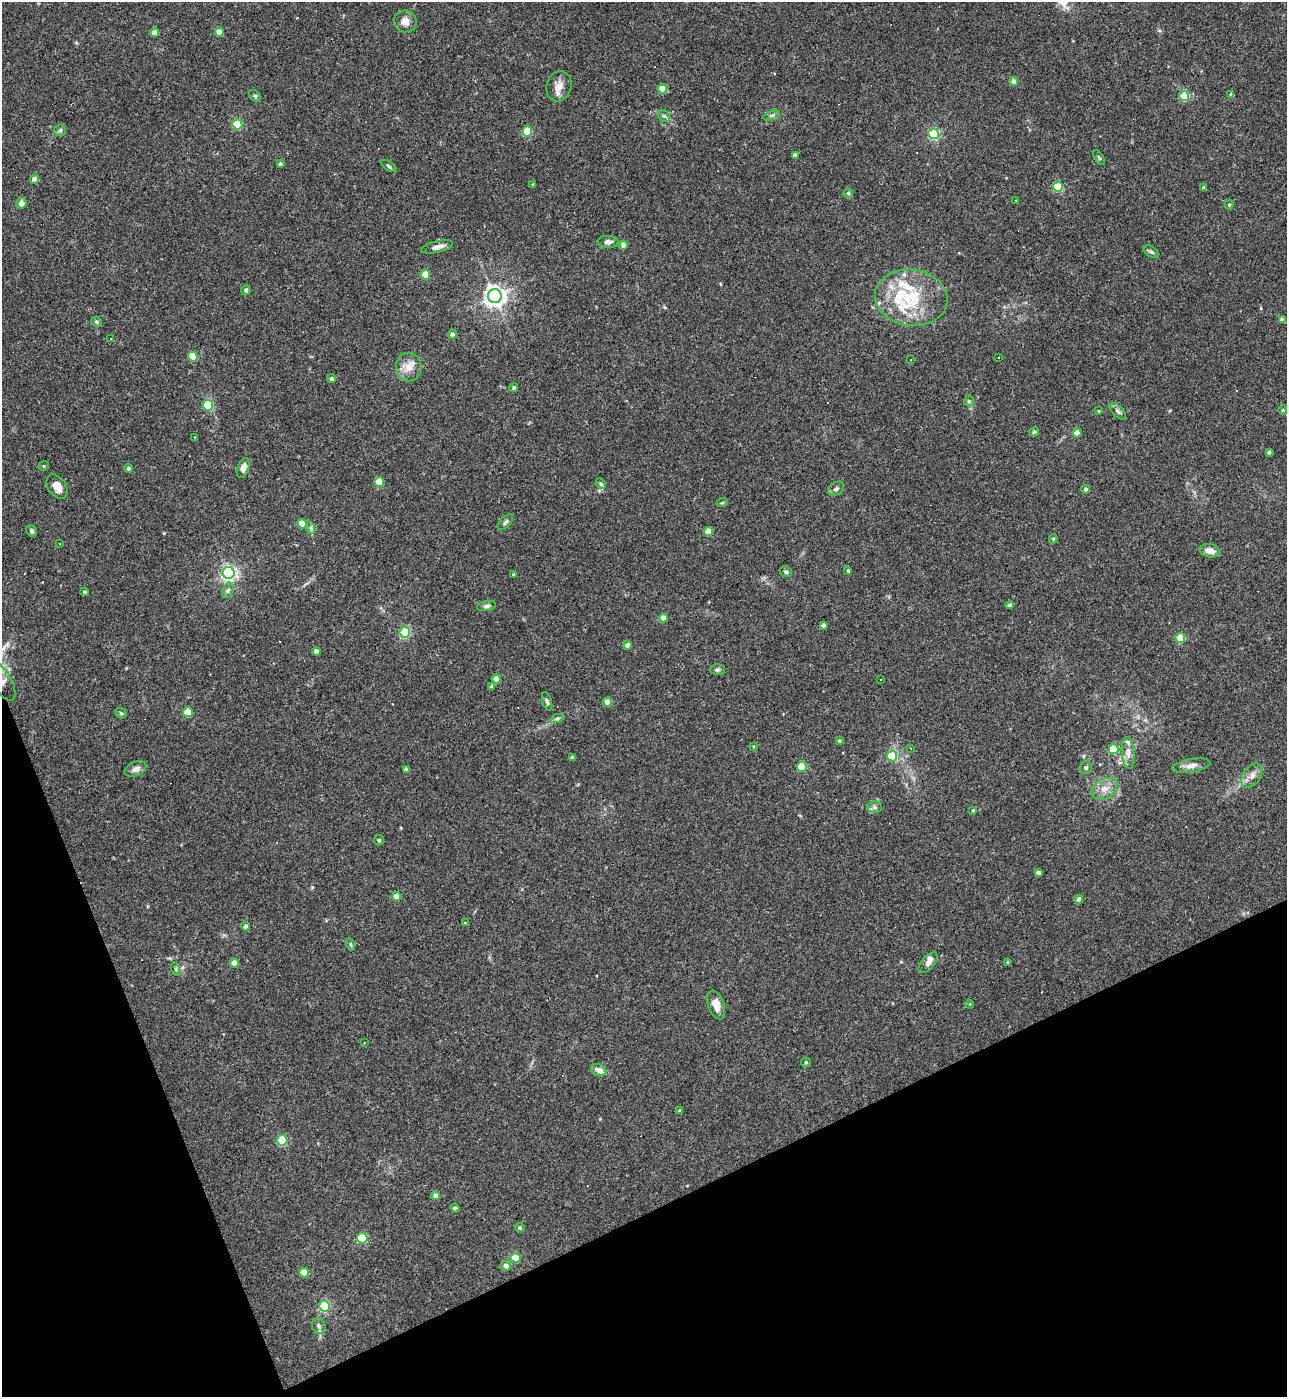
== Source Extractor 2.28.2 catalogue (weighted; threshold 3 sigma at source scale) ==
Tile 14 of 4 x 4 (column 2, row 4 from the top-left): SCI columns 1434-2718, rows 1-1395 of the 5565 x 5579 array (HDU 1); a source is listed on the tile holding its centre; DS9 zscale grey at full resolution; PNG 1289 x 1399 px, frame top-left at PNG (2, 2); each listed source drawn as its Kron ellipse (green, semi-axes under 4 px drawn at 4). Shown black and unused: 20% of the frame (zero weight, under 3 of 4 exposures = <1% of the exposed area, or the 3 px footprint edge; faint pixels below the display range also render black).
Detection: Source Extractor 2.28.2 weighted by HDU 2 'WHT'; one run over the whole footprint, this tile lists its part. Background 0.0277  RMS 0.0045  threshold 0.0203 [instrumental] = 3 sigma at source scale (4.5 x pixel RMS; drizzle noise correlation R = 1.50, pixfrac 1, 0.05/0.05 arcsec/px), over >= 5 px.
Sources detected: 159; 11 cosmic-ray / hot-pixel residue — neither listed nor drawn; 10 inside a brighter listed object's ellipse — not listed separately; the other 138 listed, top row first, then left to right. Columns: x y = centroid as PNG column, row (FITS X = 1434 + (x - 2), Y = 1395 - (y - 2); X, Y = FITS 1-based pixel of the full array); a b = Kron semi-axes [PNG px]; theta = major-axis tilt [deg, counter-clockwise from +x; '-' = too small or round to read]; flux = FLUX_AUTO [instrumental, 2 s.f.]
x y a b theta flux
405 21 11 11 - 3.4
219 32 4 4 - 6.6
155 33 4 4 - 5.8
1014 82 4 4 - 3.8
559 86 15 12 74 4.2
662 89 5 4 - 10
1231 94 4 3 - 1.2
255 96 7 4 -45 0.82
1184 96 5 5 - 28
772 115 9 4 19 0.86
664 116 6 5 - 0.88
237 124 5 5 - 27
60 130 6 6 - 0.87
527 131 5 5 - 20
934 134 5 5 - 48
795 155 4 4 - 2.1
1099 158 8 3 -56 0.57
280 164 4 4 - 1.4
389 166 9 3 -34 0.68
34 179 4 4 - 3.2
533 184 4 3 - 0.43
1058 187 5 5 - 29
1203 187 4 3 - 0.74
848 193 5 4 - 0.92
1016 201 3 3 - 0.41
21 203 5 5 - 3.4
1229 204 5 4 - 0.5
608 242 10 6 -2 1.9
623 245 4 4 - 3.4
437 247 16 5 13 2.3
1151 251 8 5 -36 0.98
425 275 5 5 - 15
246 290 5 4 - 1.3
495 296 7 7 - 290
911 298 36 28 -8 26
1282 319 4 4 - 2.3
96 322 5 5 - 0.75
452 334 4 4 - 1.5
111 339 2 2 - 0.33
193 357 5 4 - 12
998 358 3 3 - 0.54
911 360 3 2 - 0.55
409 367 14 13 - 4.8
332 379 4 4 - 1.1
514 388 4 4 - 0.89
969 401 5 5 - 0.59
208 405 5 5 - 29
1283 410 4 4 - 0.48
1098 411 3 3 - 0.38
1118 411 10 5 -44 1.5
1034 432 5 4 - 0.86
1077 433 4 4 - 7.2
195 438 3 3 - 0.5
1269 452 4 3 - 1.2
44 466 5 4 - 0.61
129 468 4 4 - 1.1
243 468 10 6 69 2
379 482 5 5 - 14
601 484 6 4 -46 0.78
57 486 14 8 -57 4.3
836 489 9 6 36 1.2
1086 489 4 4 - 1.8
722 503 6 3 18 0.5
505 522 10 5 46 1.1
302 524 4 4 - 7.9
311 528 6 4 -72 1
32 531 6 5 - 0.83
708 532 4 4 - 8.5
1053 539 5 3 - 0.63
60 543 2 2 - 0.32
1210 551 10 6 -10 3.4
848 571 4 3 - 1
786 572 6 5 - 0.87
228 573 6 6 - 140
514 574 4 3 - 0.81
228 590 8 5 62 1.1
85 592 4 3 - 0.61
1010 605 4 4 - 2.2
487 606 9 5 9 1.2
663 618 4 4 - 4.4
823 625 4 4 - 2.6
405 632 5 5 - 45
1180 638 5 5 - 19
627 645 4 4 - 3.2
316 651 4 4 - 3.7
717 670 7 5 -1 0.88
496 679 4 4 - 4.3
881 680 3 3 - 2.1
2 681 22 9 -59 5.1
492 687 4 4 - 1.1
547 701 9 4 -73 0.95
608 702 4 4 - 6.3
188 712 5 5 - 16
121 713 6 5 - 0.63
557 719 7 4 20 0.83
839 740 4 3 - 0.76
754 746 4 3 - 0.45
911 748 3 2 - 0.54
1114 749 5 5 - 22
1128 753 16 6 -85 2.6
892 756 5 5 - 27
572 757 3 3 - 1.2
1191 766 19 6 9 3
802 767 5 5 - 22
1086 767 6 6 - 0.88
135 769 11 7 23 2.3
406 769 4 4 - 1.6
1252 776 13 8 54 2.8
1104 789 14 9 30 4.3
875 807 7 6 - 1.2
973 810 3 3 - 0.52
379 840 5 5 - 0.62
1038 873 4 4 - 2.3
397 897 4 4 - 7.4
1079 899 4 4 - 2.7
465 923 3 3 - 0.41
245 926 4 4 - 2.1
350 944 6 4 -71 0.71
1008 962 4 3 - 0.69
234 963 4 4 - 4.4
928 963 12 6 48 2.3
176 969 7 4 -72 0.7
970 1004 4 3 - 0.35
716 1005 15 8 -70 4.3
364 1043 3 3 - 3.9
806 1062 5 4 - 0.52
599 1070 8 6 -20 2.9
679 1111 4 4 - 1.2
282 1140 5 5 - 31
436 1195 4 4 - 2.7
455 1208 4 4 - 1.2
520 1228 5 4 - 1
362 1238 5 5 - 25
516 1258 5 5 - 17
506 1266 5 5 - 2.2
304 1273 5 4 - 9.7
324 1306 5 5 - 42
319 1326 8 6 -66 1.3
Overlapping masked pixels (flux is a lower limit): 1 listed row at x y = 2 681
Isophote crosses this tile's border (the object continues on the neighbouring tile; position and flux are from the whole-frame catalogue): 1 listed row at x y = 2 681